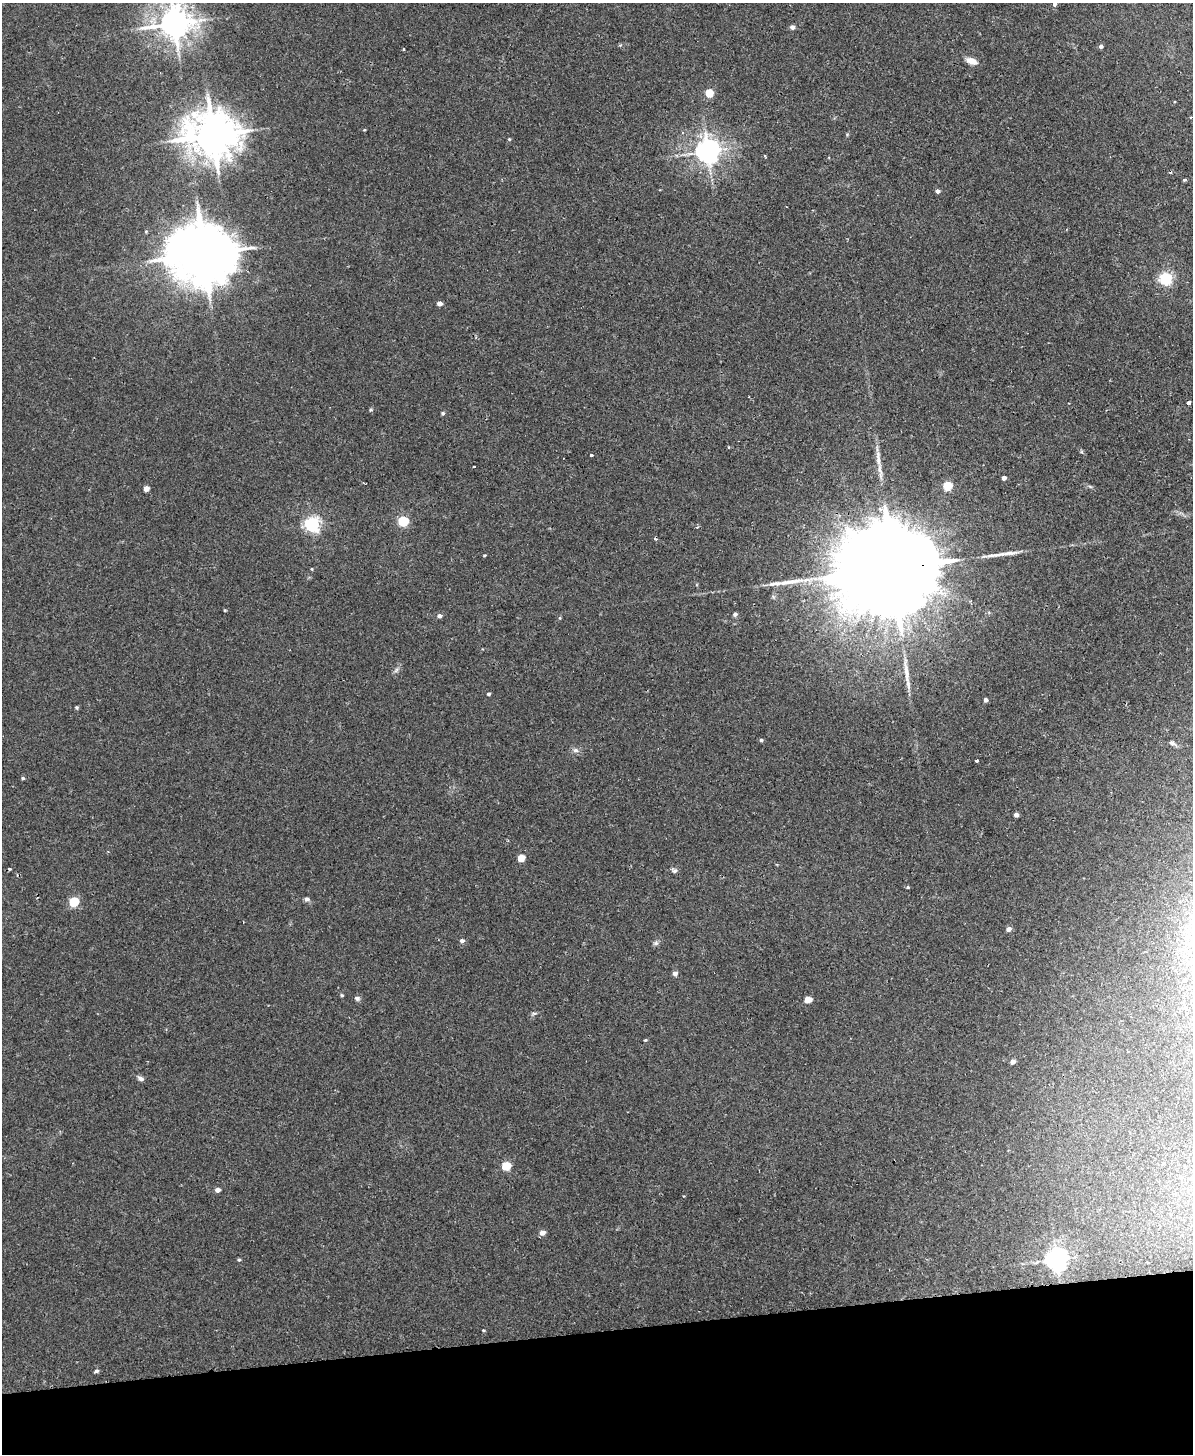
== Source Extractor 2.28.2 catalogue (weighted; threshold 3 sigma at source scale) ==
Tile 10 of 4 x 3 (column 2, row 3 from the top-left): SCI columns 1248-2438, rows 151-1602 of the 4878 x 4763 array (HDU 1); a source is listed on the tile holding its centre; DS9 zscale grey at full resolution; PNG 1195 x 1456 px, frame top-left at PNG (2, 3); no overlay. Shown black and unused: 8% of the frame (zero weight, under 2 of 3 exposures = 3% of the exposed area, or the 3 px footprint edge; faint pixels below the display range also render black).
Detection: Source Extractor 2.28.2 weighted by HDU 2 'WHT'; one run over the whole footprint, this tile lists its part. Background 0.0218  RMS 0.0061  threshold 0.0276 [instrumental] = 3 sigma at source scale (4.5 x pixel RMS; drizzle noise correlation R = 1.50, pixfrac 1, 0.05/0.05 arcsec/px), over >= 5 px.
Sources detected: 77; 6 cosmic-ray / hot-pixel residue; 4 long thin detections or spike segments (spike, bleed or trail) — not listed; the other 67 listed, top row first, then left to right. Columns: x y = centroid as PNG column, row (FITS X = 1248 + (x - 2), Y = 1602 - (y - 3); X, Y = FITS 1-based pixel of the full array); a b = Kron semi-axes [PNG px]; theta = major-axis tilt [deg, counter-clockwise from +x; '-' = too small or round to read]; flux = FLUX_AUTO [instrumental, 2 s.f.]
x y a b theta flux
1055 4 4 3 - 3
174 24 10 9 - 1100
792 27 4 4 - 3.2
1101 46 4 4 - 2.1
403 49 4 3 - 0.48
971 61 13 7 -20 5.1
709 93 5 5 - 20
364 130 4 3 - 0.5
213 135 15 12 -8 2300
509 139 4 4 - 0.63
708 151 7 7 - 610
1184 180 4 4 - 0.87
937 191 4 4 - 2.2
146 231 5 4 - 0.63
204 254 18 15 -2 4800
1165 279 6 5 - 100
440 304 4 4 - 3.8
1188 403 4 3 - 2.8
443 413 5 4 - 1.1
729 447 4 3 - 0.68
591 455 3 3 - 2.6
1004 478 4 4 - 2.5
947 486 5 5 - 27
146 489 4 4 - 5.1
880 509 5 4 - 1.4
403 521 5 5 - 48
312 525 6 6 - 160
484 555 4 3 - 0.61
893 568 44 20 6 30000
312 569 4 3 - 0.53
225 610 4 3 - 0.5
735 614 4 4 - 2
439 616 5 4 - 2.3
560 618 5 3 - 0.61
396 670 8 4 53 1.4
489 694 4 3 - 1.1
986 700 4 4 - 1.9
77 707 4 4 - 0.96
761 740 4 4 - 1
1172 743 8 5 -20 1.7
575 750 8 6 -15 1.9
977 761 4 3 - 0.98
23 778 5 4 - 0.94
1016 815 4 4 - 2.8
521 858 5 4 - 13
674 870 8 6 -26 1.5
908 887 5 4 - 0.72
307 899 6 5 - 1.6
74 902 5 5 - 40
1008 929 4 4 - 3.4
462 941 5 4 - 2.1
656 943 7 6 - 1.4
675 973 5 5 - 2.6
342 995 5 4 - 0.79
357 998 7 6 - 1.4
808 1000 5 4 - 11
533 1013 8 4 9 1
645 1040 4 3 - 0.61
1013 1062 4 4 - 3.4
141 1078 8 5 -32 2.1
506 1166 5 5 - 25
218 1190 4 4 - 3.3
542 1233 5 4 - 5.3
1056 1259 7 7 - 470
239 1260 4 4 - 0.8
483 1330 3 3 - 0.6
96 1371 5 4 - 1.4
Overlapping masked pixels (flux is a lower limit): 1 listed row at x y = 893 568
Isophote crosses this tile's border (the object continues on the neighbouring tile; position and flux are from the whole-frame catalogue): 2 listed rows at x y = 1055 4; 174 24